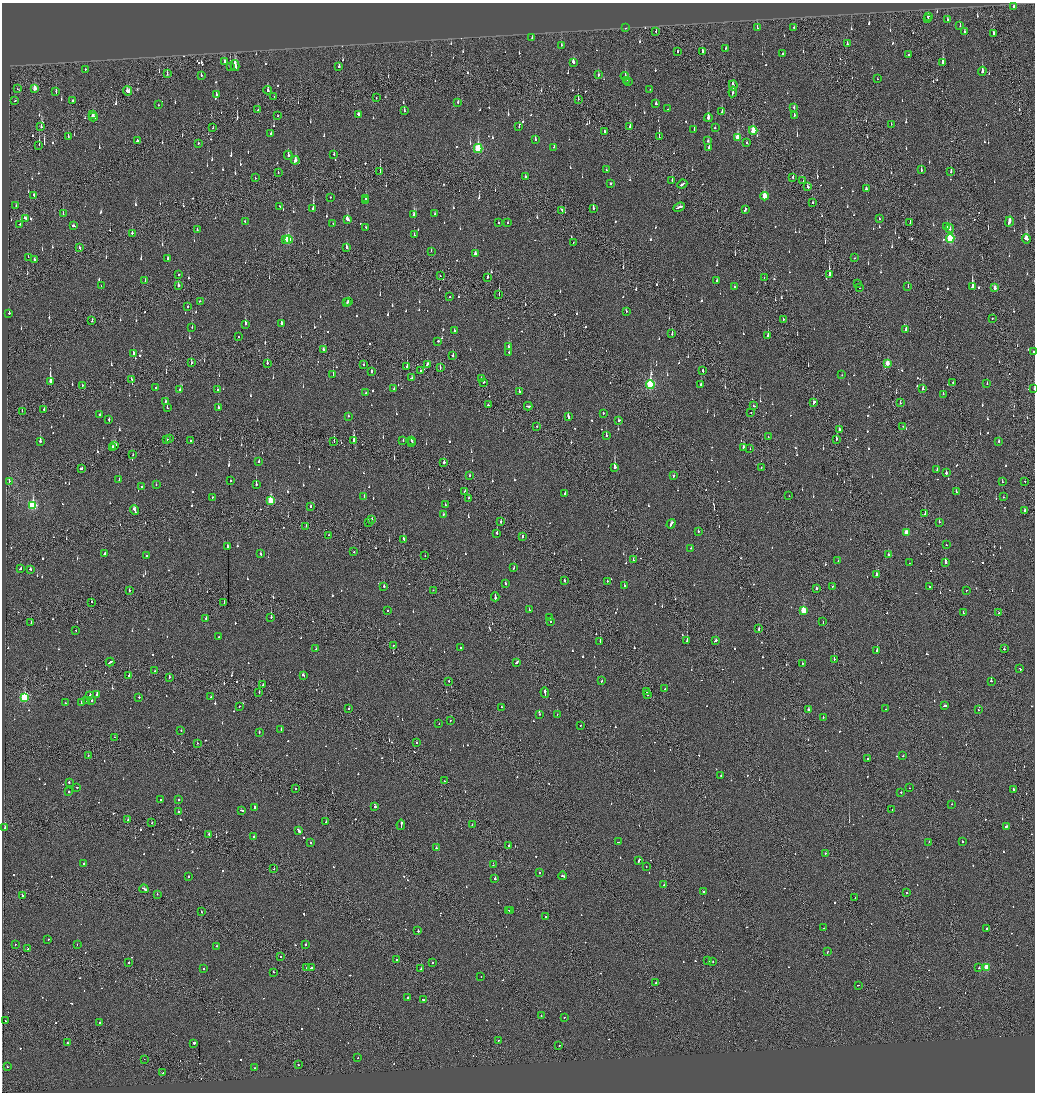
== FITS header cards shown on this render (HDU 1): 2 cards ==
NAXIS1  =                 2065
NAXIS2  =                 2180

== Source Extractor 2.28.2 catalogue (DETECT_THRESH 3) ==
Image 2065 x 2180 px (HDU 1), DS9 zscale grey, zoomed out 1/2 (1 PNG px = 2 x 2 image px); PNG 1037 x 1094 px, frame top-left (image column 1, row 2179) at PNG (2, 3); each listed source drawn as its Kron ellipse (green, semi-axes under 4 px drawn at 4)
Background -0.15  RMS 0.073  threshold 0.22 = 3 sigma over >= 5 px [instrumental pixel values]
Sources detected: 1323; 64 cannot appear on this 1/2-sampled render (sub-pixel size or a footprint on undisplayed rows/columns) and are neither listed nor drawn; of the other 1259, the 500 brightest by FLUX_AUTO listed and drawn (759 fainter detections omitted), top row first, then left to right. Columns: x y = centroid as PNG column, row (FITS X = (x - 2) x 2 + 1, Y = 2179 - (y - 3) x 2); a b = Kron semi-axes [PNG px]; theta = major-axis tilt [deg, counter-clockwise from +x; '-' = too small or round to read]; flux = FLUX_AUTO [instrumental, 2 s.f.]
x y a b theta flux
1014 6 2 2 - 82
928 16 3 2 - 100
928 19 2 2 - 46
947 20 2 2 - 250
960 26 2 2 - 52
794 27 2 2 - 120
625 28 2 2 - 80
757 28 3 1 - 220
656 31 2 1 - 49
965 32 3 2 - 79
993 34 3 1 - 210
532 38 2 2 - 170
847 44 3 1 - 55
561 45 2 2 - 70
726 48 3 2 - 50
677 51 2 1 - 250
702 51 3 2 - 82
783 54 2 2 - 85
908 55 2 2 - 81
224 61 3 2 - 120
573 62 4 2 - 93
943 63 4 2 - 400
235 65 6 2 -76 850
339 66 3 2 - 47
230 67 4 2 - 320
85 69 2 2 - 61
982 71 4 2 - 290
167 74 4 2 - 54
201 75 2 2 - 94
598 75 3 2 - 48
625 76 4 3 - 78
877 79 2 2 - 56
626 80 2 2 - 46
628 81 3 2 - 70
733 85 5 2 - 150
35 88 4 2 - 170
17 89 2 1 - 51
650 89 2 1 - 160
268 90 4 2 - 93
127 91 4 3 - 130
56 92 3 2 - 91
733 92 5 1 - 190
216 95 4 2 - 98
274 96 2 1 - 49
376 98 2 2 - 57
578 99 2 1 - 66
15 101 2 1 - 120
72 101 2 2 - 73
458 102 2 2 - 84
656 104 3 2 - 160
158 105 2 2 - 56
794 107 3 2 - 80
258 109 3 1 - 140
668 109 2 1 - 110
404 111 3 2 - 83
722 112 4 2 - 80
92 114 2 2 - 61
359 114 3 2 - 110
794 115 3 2 - 54
277 116 2 1 - 110
93 117 4 2 - 100
708 118 4 2 - 320
891 124 2 1 - 56
519 126 2 2 - 84
41 127 2 2 - 150
630 127 3 2 - 110
213 128 2 2 - 51
715 128 2 2 - 390
694 130 3 2 - 120
753 130 4 3 - 290
604 131 3 2 - 72
271 134 2 2 - 51
68 136 3 2 - 61
659 137 3 1 - 130
737 137 4 3 - 370
535 139 3 2 - 62
138 141 3 2 - 270
708 141 2 2 - 55
198 143 2 2 - 120
747 143 2 2 - 130
39 145 4 1 - 100
554 147 2 2 - 110
709 147 3 2 - 79
478 148 4 3 - 1100
334 154 3 2 - 60
288 155 4 2 - 140
295 160 4 2 - 160
606 170 2 2 - 51
921 170 3 2 - 86
380 172 4 1 - 190
951 172 3 2 - 93
278 173 2 2 - 47
525 177 2 2 - 54
255 178 2 2 - 46
793 178 2 2 - 62
672 180 2 1 - 110
803 181 2 1 - 45
611 183 3 2 - 72
682 184 5 2 - 180
808 187 2 2 - 250
866 189 3 2 - 74
34 195 3 2 - 53
764 196 4 2 - 310
330 197 2 2 - 53
366 198 3 2 - 82
366 201 2 2 - 76
812 202 2 1 - 46
16 206 2 2 - 61
280 206 3 2 - 98
679 207 6 2 22 250
593 208 3 2 - 110
313 209 3 2 - 400
745 209 3 2 - 240
562 210 3 1 - 92
63 213 3 2 - 60
434 214 3 2 - 54
414 215 2 2 - 96
25 218 3 2 - 90
347 219 4 2 - 330
879 219 2 2 - 66
1009 221 5 2 - 250
245 222 2 2 - 55
498 222 2 2 - 100
508 222 2 2 - 92
910 222 3 1 - 51
20 224 2 1 - 74
333 224 2 2 - 100
73 226 3 2 - 120
366 227 2 2 - 66
947 227 3 2 - 230
950 228 4 3 - 52
197 230 2 2 - 57
132 233 2 2 - 290
414 235 2 2 - 77
950 238 5 3 - 1200
286 239 3 2 - 150
1026 239 5 3 - 340
288 240 4 3 - 740
573 242 2 1 - 63
346 247 3 2 - 100
79 248 3 2 - 120
431 251 2 1 - 47
475 254 3 2 - 120
28 257 2 2 - 53
855 258 3 1 - 89
168 259 2 2 - 160
34 260 2 2 - 57
829 274 3 2 - 1400
178 275 2 2 - 280
440 276 2 1 - 44
488 277 3 2 - 97
764 277 2 1 - 54
145 281 3 2 - 51
717 281 2 2 - 48
857 283 2 1 - 45
178 285 3 2 - 68
101 286 2 1 - 47
734 287 2 1 - 52
908 287 2 1 - 77
972 287 3 2 - 2700
860 288 2 1 - 45
995 288 3 3 - 86
499 294 2 1 - 100
450 297 2 2 - 50
200 301 2 2 - 62
348 302 2 2 - 120
347 303 2 2 - 85
188 307 2 2 - 47
626 311 2 2 - 56
9 313 2 2 - 97
783 319 2 2 - 170
992 319 2 2 - 78
92 321 2 2 - 280
281 323 3 2 - 210
245 324 3 2 - 330
192 327 2 2 - 48
906 329 3 2 - 310
454 330 2 2 - 50
672 334 2 1 - 85
768 335 3 2 - 210
238 337 2 2 - 67
438 341 3 2 - 82
508 347 2 2 - 120
324 349 3 2 - 83
1033 351 2 2 - 45
134 353 2 2 - 320
509 353 2 2 - 58
453 356 3 2 - 150
191 363 3 2 - 67
267 363 2 2 - 270
887 363 3 2 - 190
364 364 2 2 - 47
427 364 3 2 - 140
407 366 3 2 - 110
440 368 4 1 - 68
372 371 3 2 - 100
420 371 2 1 - 330
703 371 3 2 - 61
333 375 2 1 - 150
842 375 2 2 - 62
412 378 4 2 - 110
132 379 2 2 - 59
481 379 2 2 - 180
50 381 4 2 - 1500
483 382 3 2 - 65
953 383 2 1 - 70
701 384 2 2 - 51
987 384 2 2 - 47
82 385 2 2 - 48
650 385 4 4 - 1600
155 387 2 2 - 62
394 388 2 2 - 53
923 389 2 2 - 140
1034 389 2 1 - 46
180 390 2 2 - 95
217 390 2 2 - 46
519 391 2 2 - 330
366 393 2 2 - 48
943 394 2 2 - 83
165 401 2 2 - 90
814 403 4 2 - 110
900 403 2 1 - 51
488 405 2 2 - 63
528 406 4 2 - 110
754 406 2 2 - 61
167 408 2 2 - 120
218 408 3 2 - 210
44 409 2 2 - 150
22 411 2 1 - 44
603 413 2 2 - 120
751 413 2 1 - 46
100 415 2 2 - 70
348 416 2 2 - 59
568 417 4 2 - 180
109 420 3 2 - 110
618 420 3 2 - 100
537 426 2 1 - 68
903 426 2 1 - 51
839 429 3 2 - 97
606 436 2 2 - 140
768 437 2 1 - 72
167 439 2 2 - 65
170 439 2 1 - 65
836 439 3 2 - 100
190 440 2 1 - 140
354 440 3 2 - 360
40 441 3 2 - 300
334 441 3 1 - 110
403 441 2 2 - 50
411 441 2 2 - 140
999 441 2 2 - 93
412 443 4 2 - 180
115 445 3 3 - 96
113 447 4 2 - 120
743 447 3 2 - 540
750 449 2 2 - 62
133 455 2 1 - 50
259 461 2 2 - 58
444 462 2 2 - 110
614 467 3 2 - 770
761 467 2 2 - 44
81 468 3 2 - 100
937 470 2 2 - 75
946 473 2 2 - 170
470 475 2 1 - 180
674 476 2 2 - 50
119 480 2 2 - 98
230 480 2 2 - 140
9 481 3 1 - 70
1025 481 2 2 - 58
1002 482 2 2 - 54
256 484 2 2 - 360
156 485 2 2 - 55
142 487 2 2 - 96
465 491 2 2 - 48
956 492 3 2 - 74
565 494 2 2 - 120
364 496 3 2 - 140
789 496 2 1 - 51
212 497 2 2 - 59
1003 497 2 2 - 67
469 498 2 2 - 46
271 500 4 3 - 550
33 505 4 3 - 1200
445 505 2 2 - 44
311 506 2 2 - 45
135 510 5 2 - 240
1024 511 2 2 - 110
443 514 3 2 - 69
925 514 2 2 - 150
372 519 2 2 - 85
368 522 2 2 - 80
501 522 2 2 - 220
939 522 2 1 - 62
671 524 5 2 - 110
306 526 2 1 - 52
698 532 2 2 - 69
906 532 3 3 - 200
497 533 2 2 - 160
328 535 2 1 - 57
522 537 3 2 - 140
404 539 2 2 - 150
946 545 2 2 - 62
227 547 2 2 - 300
691 548 2 2 - 53
354 552 2 2 - 81
105 553 4 2 - 230
260 554 2 2 - 73
888 555 2 2 - 130
146 556 2 2 - 150
425 556 2 2 - 45
633 559 3 2 - 84
838 561 2 2 - 59
909 563 2 2 - 63
945 563 2 2 - 640
21 568 2 2 - 200
514 568 3 2 - 83
30 569 2 2 - 120
877 575 3 2 - 260
565 581 3 2 - 71
608 581 3 2 - 56
505 583 2 2 - 68
384 586 2 2 - 140
624 586 2 2 - 230
833 586 2 1 - 69
929 586 2 1 - 140
816 588 2 1 - 100
129 590 2 1 - 93
433 590 2 1 - 53
966 590 2 2 - 64
495 597 4 2 - 290
91 602 2 1 - 190
224 603 2 1 - 52
388 610 2 2 - 63
529 610 2 1 - 140
803 610 3 3 - 540
963 613 2 2 - 59
998 613 2 1 - 70
271 617 2 1 - 250
550 617 2 2 - 63
206 618 2 2 - 45
551 621 2 2 - 56
31 622 2 2 - 60
823 622 2 1 - 56
759 629 2 2 - 67
76 630 2 2 - 49
219 637 2 2 - 46
600 641 2 1 - 46
687 641 2 2 - 280
715 641 3 2 - 93
394 645 2 1 - 50
461 647 2 2 - 110
316 649 2 2 - 44
1004 649 2 2 - 180
877 651 2 2 - 180
834 659 2 2 - 270
110 662 4 2 - 140
517 662 4 2 - 92
802 663 2 2 - 45
1020 669 2 2 - 70
155 671 2 1 - 99
129 675 2 1 - 58
303 675 3 2 - 100
169 677 2 2 - 96
449 681 2 1 - 170
601 681 2 2 - 90
991 681 2 2 - 190
263 685 2 2 - 120
665 689 2 2 - 210
545 692 5 2 - 220
646 692 2 1 - 69
259 693 2 1 - 62
97 694 3 2 - 210
90 695 2 2 - 120
647 695 2 1 - 67
24 697 4 3 - 1200
139 697 2 2 - 64
211 697 2 2 - 66
92 700 2 2 - 110
87 701 2 2 - 46
81 702 2 2 - 68
65 703 2 2 - 66
240 706 2 2 - 74
944 706 3 2 - 130
502 707 2 2 - 120
349 709 2 2 - 68
886 709 2 2 - 45
809 710 2 2 - 200
978 710 2 1 - 48
540 714 2 2 - 65
557 714 2 1 - 74
823 717 2 2 - 46
450 720 2 2 - 54
439 723 2 1 - 80
581 725 2 2 - 46
281 729 4 2 - 95
181 730 2 2 - 55
259 732 2 2 - 52
115 737 2 1 - 97
197 743 2 2 - 78
416 743 2 2 - 46
88 755 2 2 - 110
903 756 2 2 - 55
868 759 2 1 - 210
721 775 2 2 - 240
444 781 2 2 - 50
69 783 2 2 - 71
77 787 2 2 - 48
295 788 2 2 - 64
909 788 2 2 - 54
1013 789 2 2 - 64
68 792 2 2 - 72
901 792 2 2 - 98
179 799 2 2 - 78
161 800 2 2 - 180
952 804 2 2 - 50
254 807 2 2 - 92
375 807 2 2 - 130
241 810 3 2 - 87
892 810 2 2 - 62
178 812 2 2 - 94
128 820 2 2 - 62
326 822 2 2 - 57
152 823 2 2 - 68
472 824 2 2 - 55
401 825 5 2 - 290
1006 826 2 2 - 100
4 828 3 2 - 170
298 831 4 2 - 280
209 834 2 1 - 88
254 836 2 2 - 72
311 842 2 2 - 52
618 842 2 2 - 86
929 842 2 2 - 100
962 842 2 2 - 95
509 846 2 1 - 73
436 848 2 2 - 97
825 853 2 2 - 64
639 860 3 2 - 140
84 863 2 2 - 58
493 865 2 2 - 44
646 867 2 1 - 46
274 869 2 2 - 58
539 873 2 2 - 110
563 876 4 2 - 160
188 877 2 2 - 63
495 879 2 2 - 600
664 885 2 2 - 290
144 889 4 2 - 190
703 892 2 2 - 65
907 893 2 1 - 280
157 894 2 2 - 51
22 895 2 2 - 96
855 898 2 1 - 64
508 910 2 1 - 87
510 911 3 2 - 81
201 912 2 2 - 75
546 916 2 1 - 77
824 928 2 1 - 46
987 928 2 2 - 100
418 931 2 2 - 300
48 939 2 2 - 67
15 944 2 1 - 55
77 944 2 2 - 48
306 944 2 2 - 450
217 946 2 2 - 68
28 949 2 1 - 75
827 952 2 2 - 85
281 956 2 1 - 110
396 960 2 2 - 82
708 961 2 1 - 54
433 962 2 2 - 53
713 962 2 2 - 100
129 963 2 2 - 69
986 967 3 3 - 410
306 968 2 1 - 47
311 968 2 2 - 74
979 968 2 2 - 100
204 969 2 2 - 48
421 969 2 2 - 240
274 972 2 2 - 130
481 977 2 2 - 56
656 983 2 2 - 350
858 985 2 2 - 68
407 998 2 2 - 170
423 1000 2 2 - 59
541 1015 2 1 - 88
564 1017 2 2 - 75
6 1021 2 1 - 70
100 1023 2 2 - 120
498 1040 2 1 - 46
68 1043 2 2 - 200
194 1043 2 2 - 530
559 1045 2 2 - 180
358 1058 2 2 - 130
144 1059 2 1 - 140
298 1065 2 2 - 50
7 1067 2 1 - 60
255 1068 2 2 - 56
163 1073 2 2 - 58
At the frame edge (FLAGS 8, measured only in part): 2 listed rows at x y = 1033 351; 1034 389
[759 fainter detections neither listed nor drawn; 64 sub-pixel or undisplayed-footprint detections neither listed nor drawn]